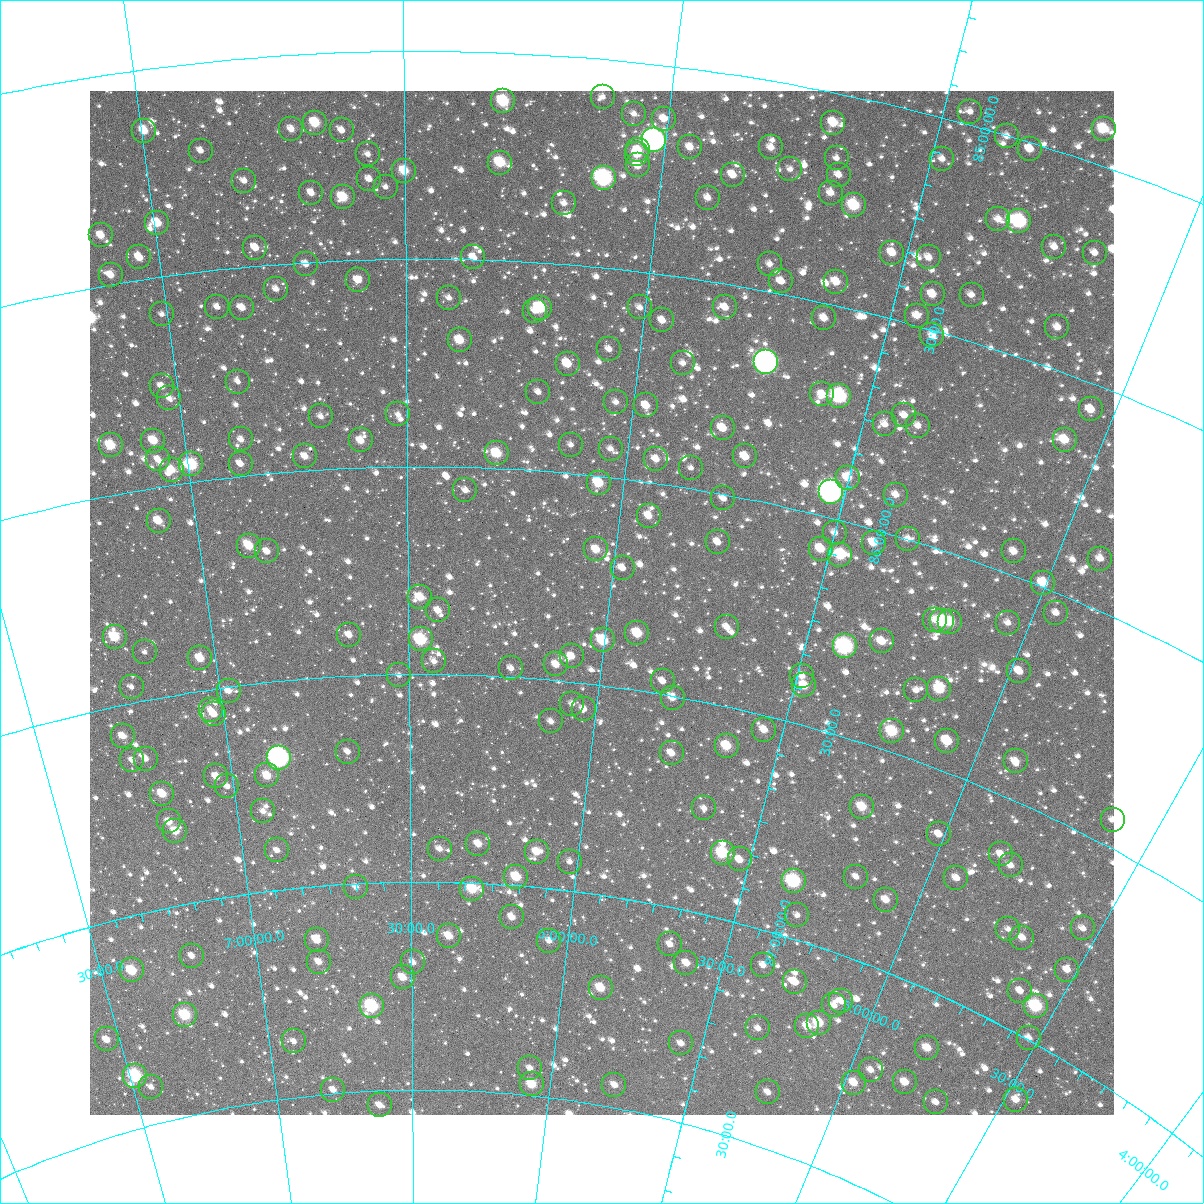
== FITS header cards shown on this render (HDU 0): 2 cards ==
NAXIS1  =                 1024
NAXIS2  =                 1024

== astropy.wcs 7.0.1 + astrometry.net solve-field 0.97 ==
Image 1024 x 1024 px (HDU 0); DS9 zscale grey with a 90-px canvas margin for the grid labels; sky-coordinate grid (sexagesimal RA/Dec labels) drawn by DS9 from the SOLVED WCS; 248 Tycho-2 reference stars matched to detected sources circled (green)
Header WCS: RA---TAN-SIP/DEC--TAN-SIP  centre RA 06:01:06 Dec +86:18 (90.27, +86.30 deg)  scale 8.66 arcsec/px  FOV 147.9' x 147.9'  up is +173 deg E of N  parity flipped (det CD > 0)
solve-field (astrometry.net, Tycho-2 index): VERIFIED the header's WCS against the Tycho-2 star catalogue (verified at 6 index scales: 14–248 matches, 0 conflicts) and refined it, rather than solving blind
Solved WCS: RA---TAN-SIP/DEC--TAN-SIP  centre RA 06:01:06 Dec +86:18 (90.27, +86.30 deg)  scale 8.66 arcsec/px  FOV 147.9' x 147.9'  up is +173 deg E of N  parity flipped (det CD > 0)
The solver's refit moves the header's centre by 0.41 arcsec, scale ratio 1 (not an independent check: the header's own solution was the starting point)
Tycho-2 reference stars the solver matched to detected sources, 248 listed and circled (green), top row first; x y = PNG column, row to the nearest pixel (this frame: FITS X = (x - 90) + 1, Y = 1024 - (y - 91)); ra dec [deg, ICRS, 3 dp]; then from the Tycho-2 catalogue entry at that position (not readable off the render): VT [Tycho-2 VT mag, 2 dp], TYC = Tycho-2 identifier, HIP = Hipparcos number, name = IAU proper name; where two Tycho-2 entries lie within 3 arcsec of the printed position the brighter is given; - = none
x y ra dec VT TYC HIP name
603 97 91.909 +85.091 12.16 4622-1072-1 - -
503 101 94.699 +85.116 9.11 4622-1222-1 - -
970 112 81.780 +84.969 11.70 4621-1139-1 - -
634 114 90.987 +85.124 11.86 4622-207-1 - -
664 119 90.128 +85.127 11.24 4622-157-1 - -
315 123 100.048 +85.166 9.72 4622-1266-1 - -
833 123 85.400 +85.071 10.30 4621-777-1 - -
291 129 100.741 +85.177 11.14 4622-1030-1 - -
1104 129 78.161 +84.914 9.70 4621-1064-1 - -
342 130 99.299 +85.187 11.54 4622-886-1 - -
144 131 104.921 +85.146 10.25 4622-151-1 - -
1007 136 80.629 +85.001 11.93 4621-618-1 - -
654 140 90.334 +85.182 6.31 4622-699-1 28532 -
690 147 89.286 +85.187 11.43 4621-306-1 - -
771 147 86.994 +85.158 11.26 4621-1120-1 - -
1030 149 79.915 +85.016 10.95 4621-1031-1 - -
638 150 90.752 +85.210 10.76 4622-583-1 - -
201 151 103.382 +85.210 12.13 4622-1226-1 - -
368 154 98.565 +85.247 11.85 4622-260-1 - -
637 154 90.781 +85.219 10.74 4622-647-1 - -
837 158 85.104 +85.153 11.81 4621-545-1 - -
942 159 82.193 +85.096 11.66 4621-1074-1 - -
500 163 94.719 +85.265 9.58 4622-205-1 - -
638 165 90.721 +85.246 10.69 4622-1198-1 - -
790 169 86.349 +85.200 11.59 4621-598-1 - -
404 171 97.508 +85.288 10.12 4622-932-1 - -
733 175 87.953 +85.238 10.99 4621-971-1 - -
839 175 84.945 +85.191 11.26 4621-1161-1 - -
604 178 91.670 +85.285 7.61 4622-1024-1 28956 -
369 179 98.545 +85.306 11.68 4622-720-1 - -
244 181 102.209 +85.293 11.89 4622-170-1 - -
386 187 98.071 +85.326 11.86 4622-990-1 - -
311 193 100.265 +85.335 11.57 4622-1040-1 - -
831 193 85.059 +85.237 11.13 4621-496-1 - -
343 197 99.336 +85.347 9.76 4622-855-1 - -
708 198 88.563 +85.302 11.33 4621-774-1 - -
564 203 92.772 +85.353 11.44 4622-1144-1 - -
854 205 84.329 +85.254 9.36 4621-204-1 - -
998 219 80.191 +85.199 11.21 4621-575-1 - -
1019 221 79.592 +85.189 8.36 4621-992-1 24745 -
157 223 104.915 +85.370 10.01 4622-922-1 - -
101 235 106.629 +85.379 10.67 4622-145-1 - -
1054 247 78.405 +85.221 11.54 4621-1002-1 - -
255 248 102.059 +85.456 11.11 4622-242-1 - -
892 253 82.912 +85.345 10.89 4621-276-1 - -
1095 253 77.252 +85.203 11.76 4621-754-1 - -
139 257 105.588 +85.446 10.97 4622-161-1 - -
473 257 95.419 +85.495 11.27 4622-988-1 - -
929 257 81.831 +85.334 11.24 4621-741-1 - -
306 264 100.558 +85.504 11.46 4622-300-1 - -
770 264 86.417 +85.435 12.28 4621-680-1 - -
111 275 106.533 +85.477 11.24 4622-858-1 - -
358 280 98.971 +85.549 10.86 4622-545-1 - -
781 281 85.978 +85.470 11.50 4621-808-1 - -
836 282 84.346 +85.444 10.55 4621-606-1 - -
276 289 101.532 +85.559 11.45 4622-655-1 - -
933 294 81.431 +85.416 10.82 4621-290-1 - -
972 295 80.299 +85.392 11.71 4621-890-1 - -
449 298 96.147 +85.593 12.03 4622-438-1 - -
217 307 103.404 +85.589 11.53 4622-374-1 - -
640 307 90.164 +85.585 11.51 4622-366-1 - -
725 307 87.536 +85.556 11.12 4621-920-1 - -
242 308 102.638 +85.597 11.25 4622-602-1 - -
540 308 93.284 +85.609 9.19 4622-176-1 - -
535 311 93.432 +85.616 12.15 4622-313-1 - -
162 314 105.156 +85.589 11.97 4622-384-1 - -
917 316 81.710 +85.477 10.95 4621-472-1 - -
824 318 84.464 +85.536 10.97 4621-1287-1 - -
662 320 89.413 +85.609 11.06 4621-450-1 - -
1057 327 77.550 +85.402 11.18 4621-284-1 - -
932 335 81.094 +85.512 11.69 4621-534-1 - -
460 340 95.779 +85.695 10.16 4622-865-1 - -
609 349 90.982 +85.693 11.52 4622-933-1 - -
766 362 85.954 +85.668 6.69 4621-1001-1 27015 -
683 363 88.578 +85.704 12.09 4621-426-1 - -
568 364 92.271 +85.738 10.59 4622-581-1 - -
238 382 103.003 +85.773 12.42 4622-153-1 - -
162 386 105.491 +85.761 11.59 4622-288-1 - -
538 392 93.155 +85.811 11.90 4622-691-1 - -
822 394 83.979 +85.716 11.31 4621-803-1 - -
839 396 83.444 +85.711 8.19 4621-162-1 - -
169 398 105.320 +85.790 11.79 4622-510-1 - -
616 402 90.575 +85.818 11.65 4622-386-1 - -
646 405 89.574 +85.818 11.00 4621-552-1 - -
1091 409 75.728 +85.560 11.02 4621-954-1 - -
398 414 97.788 +85.874 12.56 4622-235-1 - -
904 415 81.271 +85.716 11.99 4621-202-1 - -
321 416 100.374 +85.872 11.96 4622-146-1 - -
885 424 81.783 +85.749 12.14 4621-654-1 - -
918 426 80.740 +85.730 11.91 4621-176-1 - -
723 428 86.960 +85.843 10.59 4621-911-1 - -
241 439 103.112 +85.912 11.67 4622-154-1 - -
361 440 99.070 +85.935 10.80 4622-338-1 - -
1065 440 76.149 +85.650 10.17 4621-607-1 - -
153 441 106.037 +85.887 10.13 4622-508-1 - -
111 445 107.464 +85.880 9.68 4622-587-1 - -
571 445 91.931 +85.931 12.07 4622-668-1 - -
611 449 90.579 +85.931 12.18 4622-405-1 - -
497 453 94.431 +85.964 9.85 4622-429-1 - -
305 456 100.996 +85.966 11.15 4622-1281-1 - -
745 456 86.048 +85.901 10.61 4621-996-1 - -
158 459 105.991 +85.933 11.46 4622-793-1 - -
656 459 89.006 +85.942 10.92 4621-1065-1 - -
191 464 104.883 +85.957 9.14 4622-358-1 - -
241 464 103.214 +85.970 11.58 4622-391-1 - -
691 468 87.785 +85.951 12.26 4621-732-1 - -
172 470 105.576 +85.963 10.47 4622-199-1 - -
848 478 82.525 +85.896 10.48 4621-52-1 - -
599 483 90.863 +86.016 9.85 4622-263-1 - -
465 490 95.467 +86.056 11.66 4622-630-1 - -
831 492 82.951 +85.939 6.53 4621-522-1 25911 -
896 495 80.810 +85.905 11.30 4621-551-1 - -
723 498 86.507 +86.009 11.86 4621-1378-1 - -
649 516 88.984 +86.081 11.15 4621-915-1 28053 -
159 521 106.301 +86.080 10.65 4622-174-1 - -
835 533 82.486 +86.032 11.82 4621-20-1 - -
908 539 79.987 +85.998 11.56 4621-1073-1 - -
718 542 86.429 +86.116 11.27 4621-100-1 - -
874 543 81.089 +86.031 10.58 4621-112-1 - -
249 546 103.221 +86.168 10.20 4622-229-1 - -
596 549 90.688 +86.176 10.70 4622-372-1 - -
821 549 82.818 +86.078 10.23 4621-314-1 - -
267 551 102.603 +86.186 11.38 4622-666-1 - -
1014 551 76.413 +85.945 11.57 4621-799-1 - -
840 555 82.104 +86.081 10.01 4621-617-1 - -
1100 559 73.607 +85.883 11.39 4621-84-1 - -
623 568 89.659 +86.213 11.51 4621-480-1 - -
1043 583 75.088 +85.989 10.24 4621-1276-1 - -
420 597 97.062 +86.314 10.37 4626-207-1 - -
438 610 96.378 +86.346 11.04 4626-120-1 - -
1056 613 74.278 +86.045 11.53 4621-130-1 - -
935 620 78.213 +86.164 11.63 4621-623-1 - -
942 621 77.954 +86.161 9.45 4621-734-1 - -
950 622 77.666 +86.156 10.09 4621-636-1 - -
1008 623 75.717 +86.111 11.81 4621-318-1 - -
727 627 85.499 +86.312 11.94 4625-111-1 - -
637 633 88.781 +86.363 10.03 4625-229-1 - -
349 635 99.779 +86.401 11.49 4626-227-1 - -
115 637 108.637 +86.335 9.54 4626-68-1 - -
421 639 97.032 +86.416 8.85 4626-106-1 - -
603 640 90.053 +86.392 9.49 4626-121-1 - -
882 641 79.801 +86.253 10.68 4625-95-1 - -
845 646 81.058 +86.290 8.02 4625-291-1 25267 -
145 652 107.623 +86.385 12.52 4626-231-1 - -
572 656 91.180 +86.438 11.35 4626-172-1 - -
200 658 105.567 +86.422 10.27 4626-48-1 - -
434 661 96.509 +86.469 11.90 4626-185-1 - -
556 664 91.747 +86.462 11.18 4626-200-1 - -
511 668 93.488 +86.479 11.65 4626-124-1 - -
1019 671 74.696 +86.208 10.93 4621-448-1 - -
399 675 97.889 +86.502 12.61 4626-151-1 - -
802 676 82.330 +86.386 11.74 4625-178-1 - -
663 681 87.538 +86.468 12.05 4625-138-1 - -
804 685 82.142 +86.407 10.47 4625-200-1 - -
132 687 108.373 +86.462 12.10 4626-80-1 - -
939 689 77.202 +86.318 9.85 4625-10-1 - -
916 690 78.012 +86.339 11.80 4625-117-1 - -
229 691 104.649 +86.509 11.38 4626-272-1 - -
673 698 87.041 +86.504 11.28 4625-44-1 - -
572 704 90.967 +86.551 12.20 4626-219-1 - -
584 709 90.478 +86.561 12.41 4626-91-1 - -
211 710 105.461 +86.548 12.02 4626-249-1 - -
214 714 105.358 +86.560 11.00 4626-133-1 - -
551 721 91.741 +86.599 11.95 4626-215-1 - -
764 730 83.238 +86.533 11.07 4625-3-1 - -
892 731 78.395 +86.451 9.38 4625-288-1 - -
123 736 109.117 +86.573 11.18 4626-269-1 - -
947 741 76.247 +86.428 10.12 4625-330-1 - -
727 746 84.554 +86.592 9.99 4625-175-1 - -
348 752 100.071 +86.682 11.97 4626-99-1 - -
672 753 86.691 +86.636 11.32 4625-34-1 - -
279 758 102.947 +86.684 6.72 4626-279-1 32948 -
146 759 108.390 +86.638 11.84 4626-75-1 - -
132 760 108.943 +86.635 11.75 4626-261-1 - -
1016 761 73.504 +86.412 10.99 4625-72-1 - -
267 775 103.515 +86.723 10.36 4626-160-1 33143 -
216 776 105.626 +86.709 10.98 4626-19-1 - -
227 786 105.227 +86.736 11.95 4626-111-1 - -
162 794 108.002 +86.728 10.21 4626-70-1 - -
862 807 78.560 +86.646 10.27 4625-53-1 - -
704 808 84.911 +86.750 12.39 4625-184-1 - -
263 811 103.854 +86.807 12.12 4626-254-1 - -
1113 820 69.160 +86.438 12.26 4625-317-1 - -
169 821 107.940 +86.797 10.79 4626-250-1 - -
175 831 107.741 +86.823 10.62 4626-168-1 - -
939 834 75.208 +86.644 11.83 4625-112-1 - -
478 844 94.467 +86.905 11.02 4626-87-1 - -
440 849 96.178 +86.920 11.81 4626-189-1 - -
277 850 103.450 +86.904 11.67 4626-141-1 - -
537 852 91.843 +86.915 10.70 4626-181-1 - -
723 853 83.716 +86.846 9.49 4625-150-1 - -
1001 854 72.532 +86.631 11.40 4625-161-1 - -
740 859 82.926 +86.851 11.18 4625-261-1 - -
570 862 90.322 +86.930 12.37 4626-63-1 - -
1011 865 71.994 +86.645 12.11 4625-98-1 - -
516 877 92.664 +86.979 9.92 4626-229-1 - -
856 877 77.834 +86.811 11.79 4625-171-1 - -
956 878 73.835 +86.726 11.63 4625-191-1 - -
794 881 80.388 +86.866 8.59 4625-202-1 25029 -
356 887 100.020 +87.008 11.70 4626-94-1 - -
472 889 94.657 +87.014 9.69 4626-226-1 - -
886 900 76.292 +86.838 11.34 4625-180-1 - -
797 915 79.788 +86.943 11.81 4625-87-1 - -
512 917 92.725 +87.076 11.12 4626-20-1 - -
1083 928 68.130 +86.702 11.61 4625-36-1 - -
1008 929 70.921 +86.786 12.56 4625-307-1 - -
449 936 95.675 +87.129 10.60 4626-128-1 - -
1022 938 70.219 +86.789 11.23 4625-128-1 - -
317 940 102.031 +87.128 10.39 4626-732-1 - -
549 941 90.859 +87.125 12.09 4626-44-1 - -
670 944 85.139 +87.087 11.77 4625-91-1 - -
192 956 108.075 +87.125 11.80 4626-712-1 - -
319 962 102.026 +87.181 11.15 4626-695-1 - -
413 962 97.410 +87.193 12.14 4626-578-1 - -
686 963 84.184 +87.123 11.40 4625-134-1 - -
763 965 80.625 +87.081 11.81 4625-115-1 - -
132 970 111.044 +87.128 9.62 4626-528-1 - -
1067 970 67.869 +86.807 11.25 4625-159-1 - -
403 977 97.926 +87.229 10.81 4626-523-1 - -
795 982 78.972 +87.097 11.14 4625-148-1 - -
601 988 88.065 +87.221 10.23 4625-812-1 27724 -
1020 991 69.251 +86.905 11.51 4625-201-1 - -
841 1001 76.563 +87.104 11.26 4625-246-1 - -
834 1005 76.818 +87.120 11.72 4625-110-1 - -
372 1006 99.537 +87.297 8.58 4626-726-1 31721 -
1036 1006 68.306 +86.920 8.92 4625-190-1 - -
185 1015 108.992 +87.261 9.25 4626-709-1 - -
819 1023 77.231 +87.172 9.99 4625-67-1 - -
807 1026 77.700 +87.189 10.72 4625-24-1 - -
758 1028 79.985 +87.230 11.86 4625-523-1 - -
1029 1038 67.894 +86.995 11.70 4625-269-1 - -
107 1039 113.124 +87.273 11.09 4626-714-1 - -
294 1041 103.690 +87.366 11.78 4626-551-1 - -
681 1043 83.538 +87.315 11.70 4625-883-1 - -
927 1048 71.911 +87.128 10.63 4625-312-1 - -
530 1068 91.143 +87.434 11.82 4626-675-1 - -
871 1070 74.005 +87.232 12.10 4625-663-1 - -
135 1076 112.220 +87.375 8.44 4626-552-1 - -
905 1082 72.204 +87.225 10.73 4625-407-1 - -
854 1083 74.532 +87.276 10.69 4625-724-1 - -
532 1084 90.959 +87.472 10.01 4626-480-1 - -
614 1085 86.519 +87.446 11.52 4625-863-1 - -
151 1087 111.537 +87.411 11.76 4626-679-1 - -
333 1090 101.838 +87.491 11.58 4626-641-1 - -
768 1092 78.504 +87.370 11.43 4625-810-1 - -
1016 1100 66.976 +87.140 11.01 4625-418-1 - -
936 1102 70.388 +87.237 11.93 4625-720-1 - -
380 1105 99.315 +87.535 11.60 4626-664-1 - -